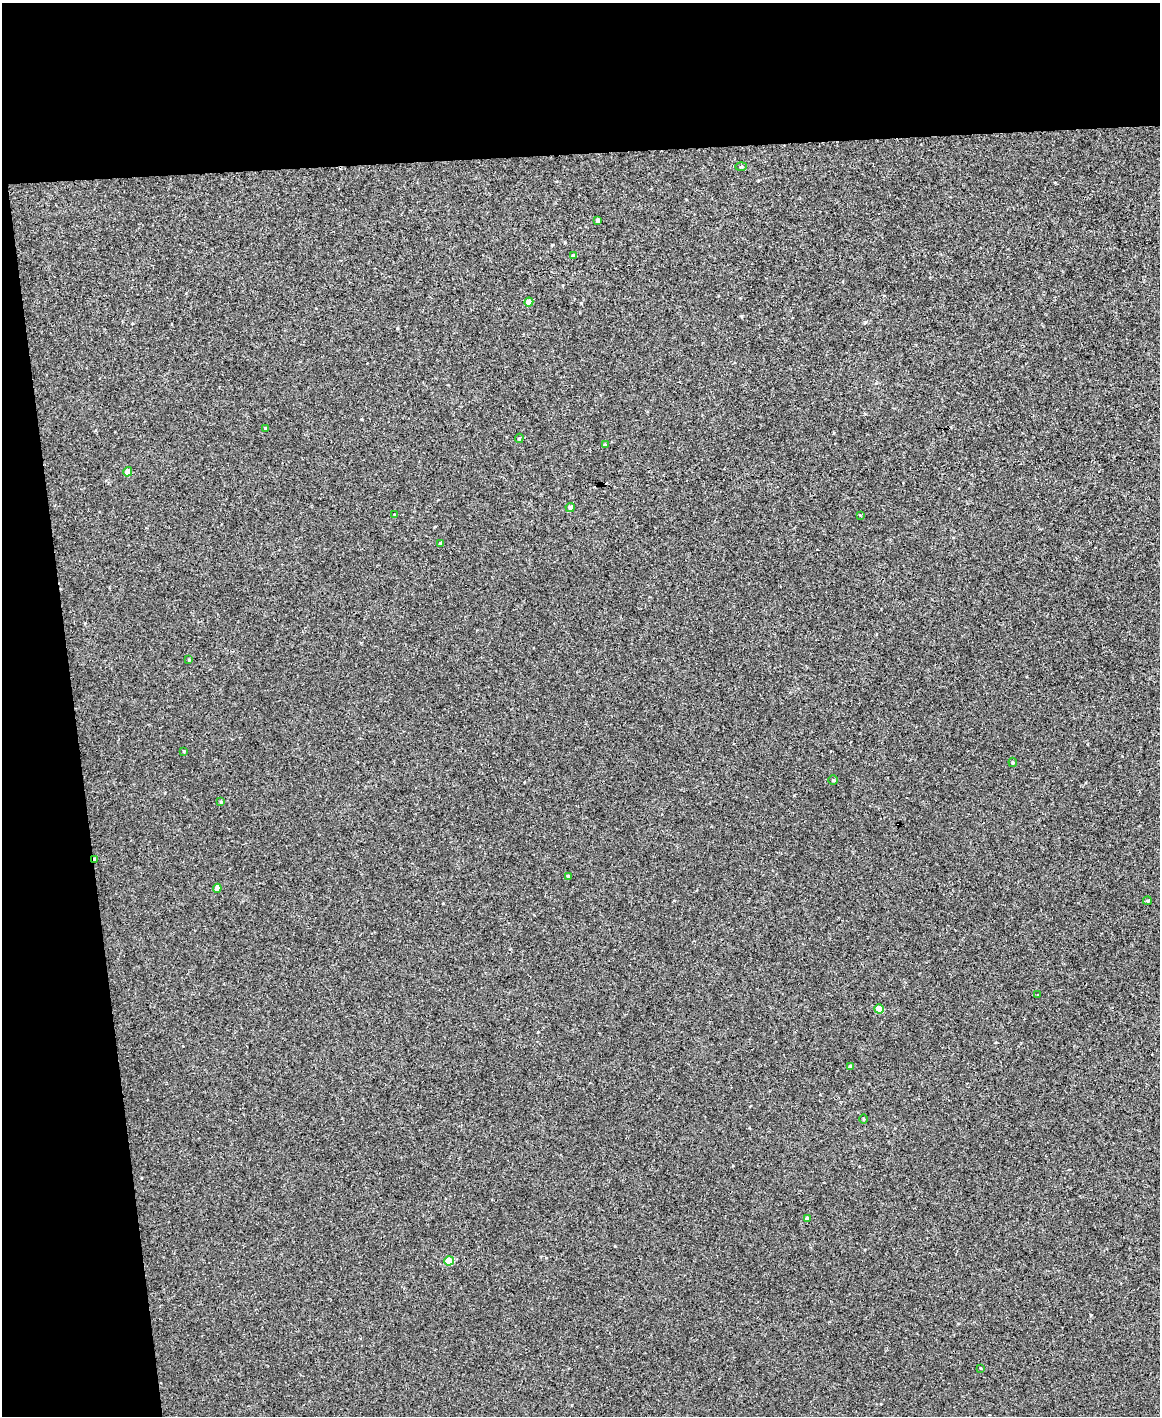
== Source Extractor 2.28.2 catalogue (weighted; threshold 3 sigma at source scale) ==
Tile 1 of 4 x 3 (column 1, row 1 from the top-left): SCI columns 1-1158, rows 2961-4374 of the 4630 x 4614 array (HDU 1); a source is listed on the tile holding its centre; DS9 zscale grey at full resolution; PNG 1162 x 1418 px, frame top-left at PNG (2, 3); each listed source drawn as its Kron ellipse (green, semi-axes under 4 px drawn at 4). Shown black and unused: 17% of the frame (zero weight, under 3 of 4 exposures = <1% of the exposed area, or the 3 px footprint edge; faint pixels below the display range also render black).
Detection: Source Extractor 2.28.2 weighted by HDU 2 'WHT'; one run over the whole footprint, this tile lists its part. Background 0.00112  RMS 0.0035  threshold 0.0157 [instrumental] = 3 sigma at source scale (4.5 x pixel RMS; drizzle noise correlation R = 1.50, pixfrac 1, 0.05/0.05 arcsec/px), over >= 5 px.
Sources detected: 28; all 28 listed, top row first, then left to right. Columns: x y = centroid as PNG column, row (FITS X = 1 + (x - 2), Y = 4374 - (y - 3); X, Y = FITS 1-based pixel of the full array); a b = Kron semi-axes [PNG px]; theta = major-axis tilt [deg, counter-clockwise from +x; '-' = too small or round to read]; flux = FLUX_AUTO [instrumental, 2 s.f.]
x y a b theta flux
741 166 5 4 - 0.41
598 220 4 3 - 0.7
574 256 4 4 - 1.4
529 302 4 4 - 3.2
265 428 3 3 - 0.32
519 438 4 4 - 0.42
605 445 4 4 - 0.4
128 472 5 4 - 2.3
570 507 5 4 - 1
395 515 3 2 - 0.34
860 515 4 3 - 0.24
441 543 4 3 - 1
189 660 3 3 - 0.27
184 751 3 3 - 0.27
1013 762 5 4 - 0.41
833 780 4 4 - 0.42
221 802 4 4 - 0.37
95 859 4 3 - 0.67
568 876 3 3 - 0.58
217 888 4 4 - 2.4
1147 901 4 3 - 0.47
1038 995 4 2 - 0.22
879 1009 4 4 - 4
851 1066 4 3 - 0.73
864 1119 4 3 - 0.34
808 1218 4 4 - 1.2
449 1261 4 4 - 7.3
980 1368 3 2 - 0.26
Overlapping masked pixels (flux is a lower limit): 1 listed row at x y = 95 859
Unlisted compact peaks at least as high as the median listed source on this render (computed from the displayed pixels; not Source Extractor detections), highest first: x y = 397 328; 1091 1315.